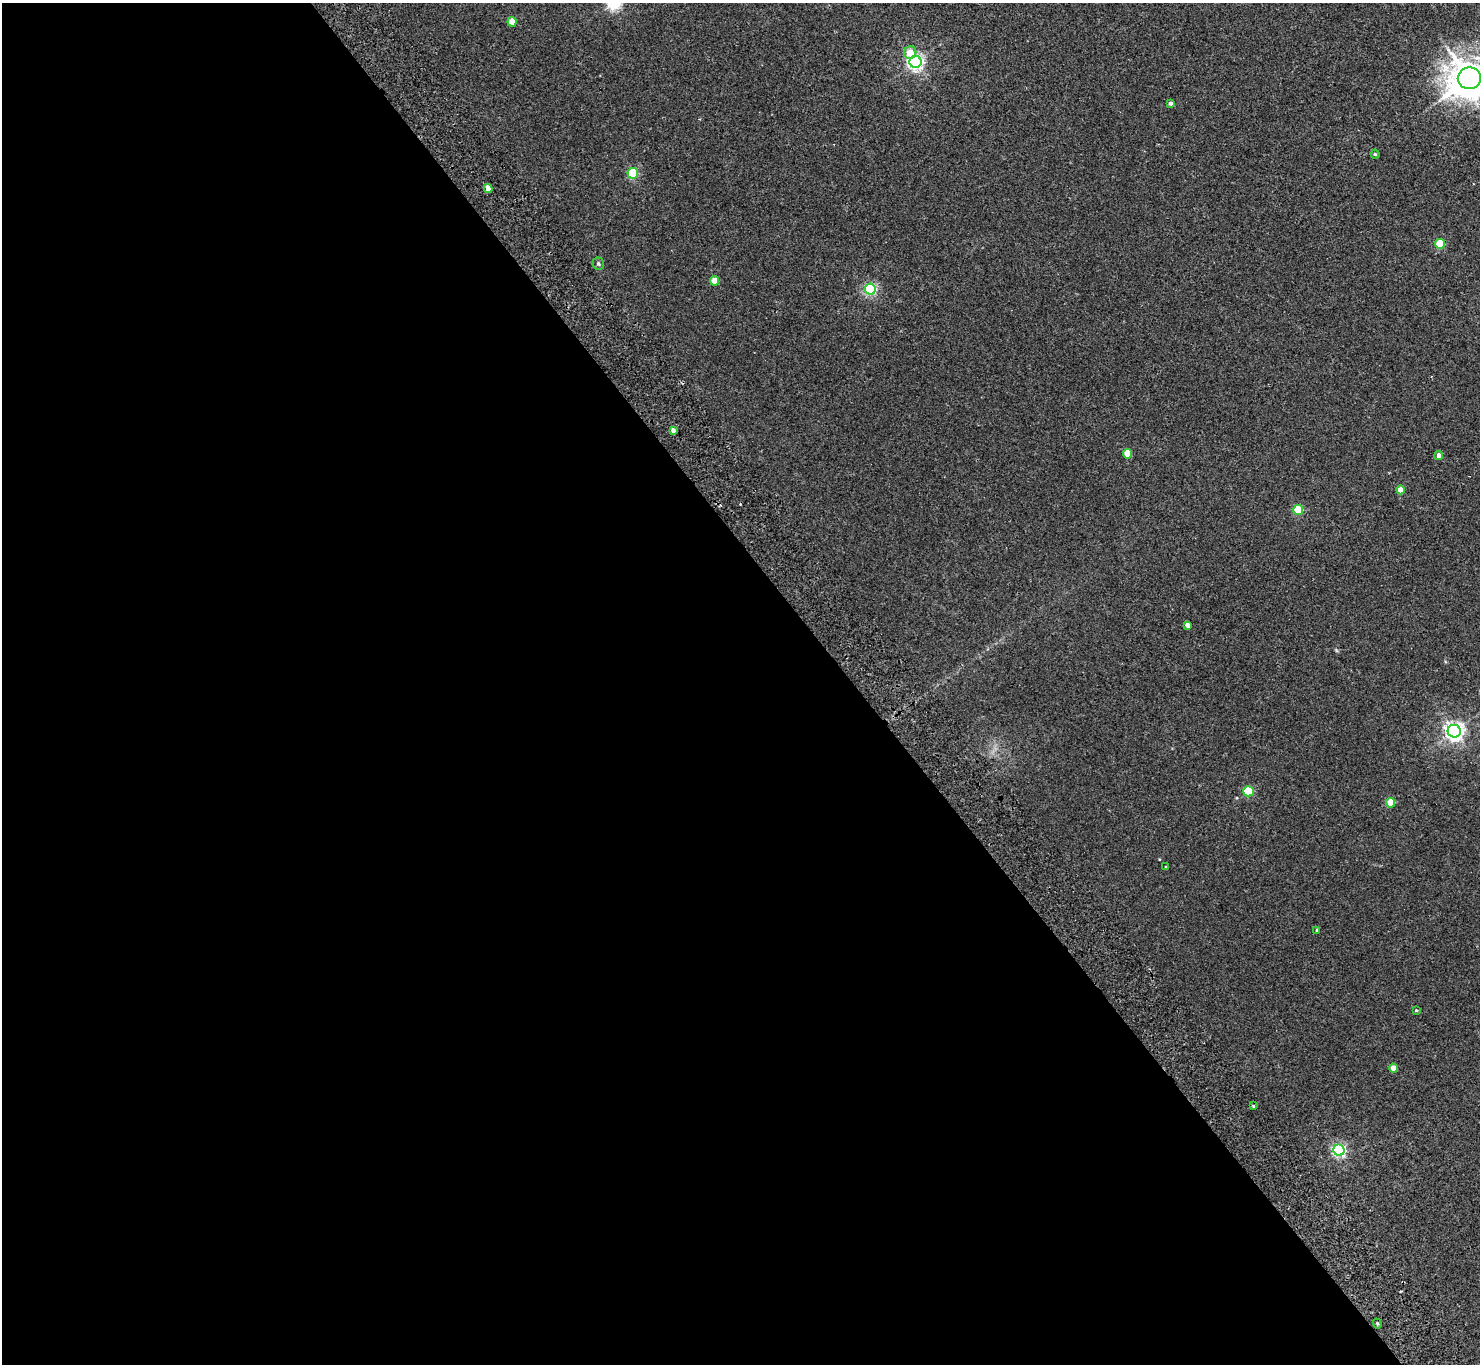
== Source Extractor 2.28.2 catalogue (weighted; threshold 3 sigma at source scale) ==
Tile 9 of 4 x 4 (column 1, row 3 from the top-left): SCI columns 53-1530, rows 1699-3060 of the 6013 x 5985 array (HDU 1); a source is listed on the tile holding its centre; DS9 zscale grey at full resolution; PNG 1482 x 1366 px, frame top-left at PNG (2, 3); each listed source drawn as its Kron ellipse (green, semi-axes under 4 px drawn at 4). Shown black and unused: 58% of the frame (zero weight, under 2 of 3 exposures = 3% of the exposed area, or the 3 px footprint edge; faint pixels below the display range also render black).
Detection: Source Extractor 2.28.2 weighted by HDU 2 'WHT'; one run over the whole footprint, this tile lists its part. Background 0.0251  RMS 0.0068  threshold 0.0306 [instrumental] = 3 sigma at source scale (4.5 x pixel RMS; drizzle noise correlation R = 1.50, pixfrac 1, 0.05/0.05 arcsec/px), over >= 5 px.
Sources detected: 29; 1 cosmic-ray / hot-pixel residue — neither listed nor drawn; the other 28 listed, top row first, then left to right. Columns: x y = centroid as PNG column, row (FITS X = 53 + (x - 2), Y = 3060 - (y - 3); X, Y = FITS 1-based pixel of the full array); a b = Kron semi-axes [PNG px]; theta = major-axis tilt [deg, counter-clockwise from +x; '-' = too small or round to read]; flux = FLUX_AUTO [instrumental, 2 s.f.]
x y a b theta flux
512 22 5 4 - 11
910 53 6 6 - 9
915 62 6 6 - 200
1469 78 12 11 - 1800
1171 103 4 4 - 2.1
1375 154 4 4 - 0.91
633 173 5 5 - 53
488 188 4 4 - 6.4
1440 244 5 5 - 23
598 264 6 5 - 1.4
715 281 5 4 - 10
870 289 5 5 - 85
673 430 4 4 - 2.6
1127 454 4 4 - 14
1439 456 4 4 - 3.9
1401 490 4 4 - 6.6
1298 510 5 5 - 32
1188 625 4 4 - 3.2
1454 731 6 6 - 290
1248 791 5 5 - 34
1391 803 4 4 - 16
1166 867 3 2 - 0.46
1317 930 4 3 - 1.1
1416 1010 3 3 - 0.64
1393 1068 4 4 - 6.4
1253 1106 4 3 - 0.62
1339 1150 6 5 - 130
1377 1324 5 4 - 0.83
Isophote crosses this tile's border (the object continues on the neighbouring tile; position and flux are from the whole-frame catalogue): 1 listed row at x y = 1469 78